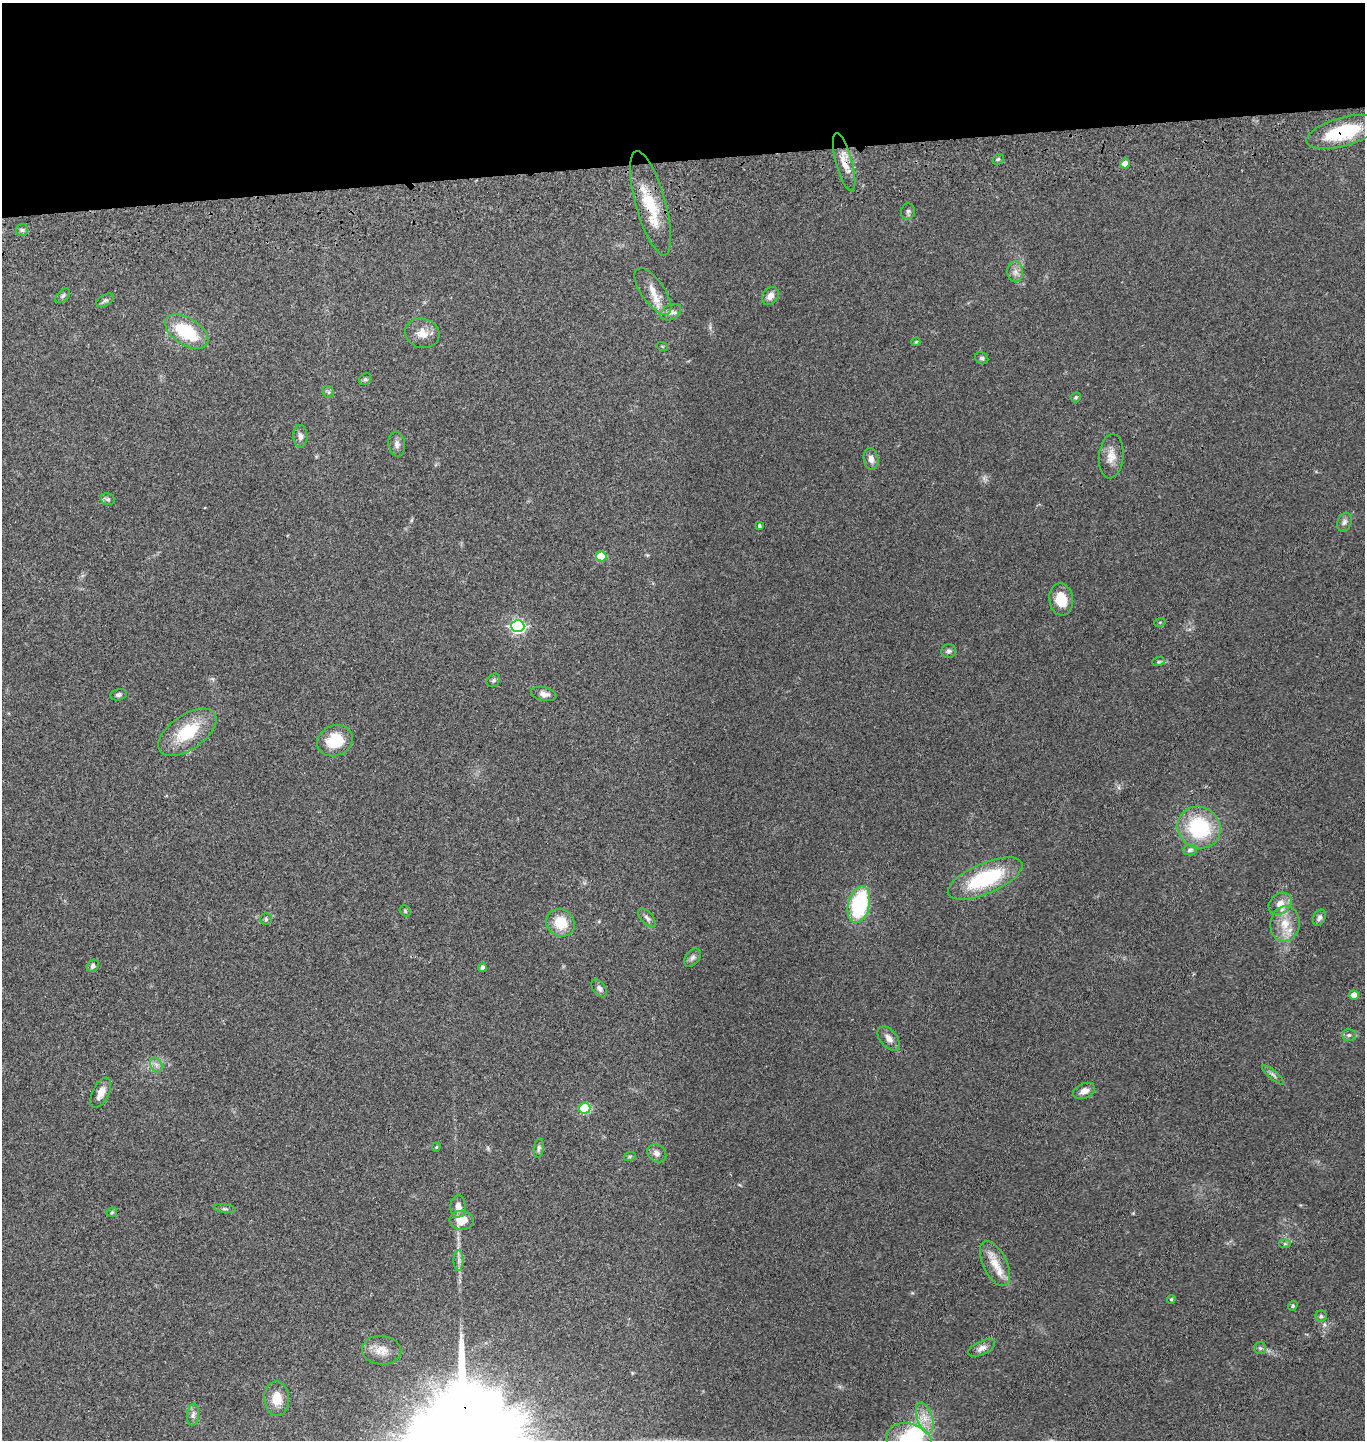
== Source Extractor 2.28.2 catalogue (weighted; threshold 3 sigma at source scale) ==
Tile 2 of 3 x 3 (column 2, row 1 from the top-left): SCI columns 1507-2869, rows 2993-4430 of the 4367 x 4546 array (HDU 1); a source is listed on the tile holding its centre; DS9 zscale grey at full resolution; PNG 1367 x 1442 px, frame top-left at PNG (2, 3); each listed source drawn as its Kron ellipse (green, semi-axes under 4 px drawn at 4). Shown black and unused: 11% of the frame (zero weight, under 3 of 4 exposures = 6% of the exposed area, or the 3 px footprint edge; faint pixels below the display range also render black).
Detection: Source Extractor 2.28.2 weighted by HDU 2 'WHT'; one run over the whole footprint, this tile lists its part. Background 0.0643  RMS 0.0059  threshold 0.0266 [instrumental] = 3 sigma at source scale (4.5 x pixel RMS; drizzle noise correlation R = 1.50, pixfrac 1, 0.05/0.05 arcsec/px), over >= 5 px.
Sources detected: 86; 1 inside a brighter object's white glare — neither listed nor drawn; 2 inside a brighter listed object's ellipse — not listed separately; the other 83 listed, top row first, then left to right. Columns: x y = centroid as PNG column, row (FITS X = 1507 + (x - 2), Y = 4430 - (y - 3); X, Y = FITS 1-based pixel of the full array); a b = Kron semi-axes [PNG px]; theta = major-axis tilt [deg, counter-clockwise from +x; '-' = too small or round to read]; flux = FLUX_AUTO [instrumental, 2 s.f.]
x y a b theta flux
1343 132 38 14 16 34
998 159 6 5 - 1
844 162 30 8 -75 7.7
1125 164 5 4 - 6.4
651 203 54 15 -74 23
908 211 8 7 - 1.6
22 230 6 6 - 1.2
1015 272 10 8 -88 3.1
653 291 27 11 -55 8.6
63 296 9 5 45 1.3
770 296 10 7 53 3.7
105 300 9 5 32 1.3
671 312 11 7 28 2.8
187 332 24 13 -32 30
422 333 17 14 -16 6.7
916 342 4 3 - 0.65
662 346 5 3 - 0.54
982 358 7 5 -31 1.3
365 379 6 5 - 1.1
328 392 6 5 - 1.1
1076 397 5 4 - 0.89
300 436 11 7 -89 2.7
397 444 12 8 -79 2.6
1111 456 22 12 84 6.8
871 459 11 7 -77 3
108 499 7 5 -21 1.2
1344 522 10 7 69 2
759 526 4 3 - 0.97
601 556 5 5 - 18
1061 599 16 12 -83 12
1160 622 5 3 - 0.54
518 626 7 6 - 120
949 651 7 7 - 1.5
1158 662 6 4 18 0.86
493 680 7 6 - 1.1
544 694 13 7 -14 2.9
119 695 8 5 12 1.6
187 732 33 17 35 26
335 741 18 15 24 19
1199 828 22 20 -34 45
1190 850 7 5 4 1.8
985 878 40 15 23 44
859 904 19 10 76 51
1280 904 12 10 42 5.8
405 911 6 5 - 0.8
647 918 12 6 -48 2
1319 918 8 5 64 1.9
266 919 6 6 - 1.1
560 923 15 13 -43 13
1285 924 18 14 82 11
692 958 10 6 51 1.9
93 966 7 5 49 1.7
482 967 4 4 - 1.9
599 988 10 6 -54 1.9
1354 995 5 4 - 4.5
1349 1035 7 6 - 1.4
889 1038 14 8 -50 3.9
156 1065 8 5 -60 1.9
1273 1075 14 4 -41 1.6
1084 1091 11 7 24 3.7
101 1093 16 8 63 4.9
585 1108 5 5 - 37
436 1147 4 4 - 0.64
539 1148 10 5 81 1.5
657 1153 10 8 -34 2.6
630 1156 6 4 19 0.78
458 1206 11 7 87 3.9
225 1209 11 4 -9 1.2
112 1212 5 5 - 0.79
461 1220 12 9 -3 8.3
1285 1244 6 4 0 0.8
459 1261 10 5 90 2.1
995 1264 24 12 -64 10
1171 1299 4 3 - 0.71
1293 1306 5 4 - 0.82
1321 1316 6 5 - 1.1
982 1348 14 6 25 3
1260 1348 6 6 - 1.2
382 1350 20 14 -5 7.4
277 1399 17 12 -87 9.1
193 1415 11 6 84 2.1
925 1418 16 7 -72 6.2
909 1440 23 16 -15 29
Overlapping masked pixels (flux is a lower limit): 3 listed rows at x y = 1343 132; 844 162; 651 203
Isophote crosses this tile's border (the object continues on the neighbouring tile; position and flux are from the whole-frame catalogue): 1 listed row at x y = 909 1440